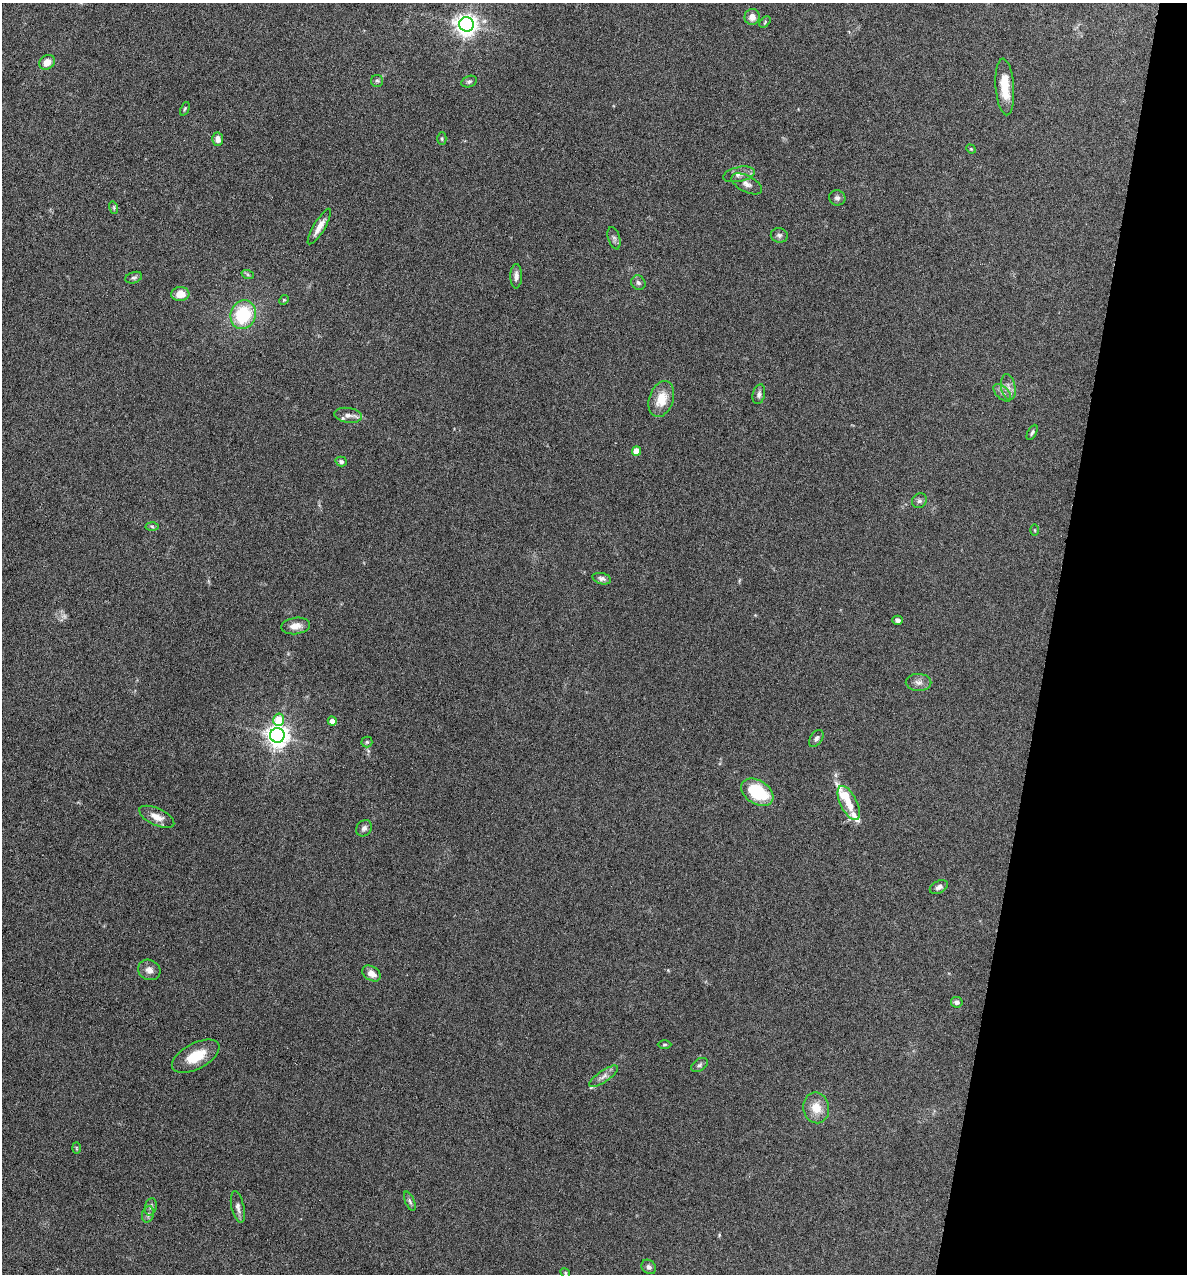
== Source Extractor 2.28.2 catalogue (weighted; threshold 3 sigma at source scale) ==
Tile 8 of 4 x 4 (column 4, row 2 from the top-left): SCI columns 3678-4862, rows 2543-3814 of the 5105 x 5085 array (HDU 1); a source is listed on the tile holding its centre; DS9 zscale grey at full resolution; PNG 1189 x 1276 px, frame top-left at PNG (2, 3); each listed source drawn as its Kron ellipse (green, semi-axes under 4 px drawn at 4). Shown black and unused: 12% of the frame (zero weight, under 4 of 8 exposures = <1% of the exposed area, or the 3 px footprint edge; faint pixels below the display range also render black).
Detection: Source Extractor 2.28.2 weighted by HDU 2 'WHT'; one run over the whole footprint, this tile lists its part. Background 0.207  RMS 0.0064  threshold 0.0261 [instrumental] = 3 sigma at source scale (4.09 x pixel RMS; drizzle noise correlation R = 1.36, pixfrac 0.8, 0.05/0.05 arcsec/px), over >= 5 px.
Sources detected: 70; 1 too faint to see at this stretch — neither listed nor drawn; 4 inside a brighter listed object's ellipse — not listed separately; the other 65 listed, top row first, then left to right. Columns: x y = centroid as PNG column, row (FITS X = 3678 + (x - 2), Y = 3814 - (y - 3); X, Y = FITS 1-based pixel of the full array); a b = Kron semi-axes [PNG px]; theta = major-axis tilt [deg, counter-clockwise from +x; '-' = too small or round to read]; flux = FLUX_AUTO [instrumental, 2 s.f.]
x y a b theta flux
752 17 8 7 - 4.6
765 22 7 4 48 0.79
466 24 7 7 - 420
47 62 8 7 - 6
377 81 6 6 - 1.3
469 82 8 5 15 1.3
1005 87 28 9 -86 12
185 109 7 3 66 0.72
218 139 6 5 - 3.8
442 139 6 4 -90 0.78
971 149 5 4 - 0.56
739 174 16 7 11 3.7
747 184 16 8 -27 3.6
837 198 8 7 - 1.9
114 208 6 4 -73 0.88
319 227 20 5 59 5.7
779 235 8 7 - 1.8
614 238 11 6 -73 1.8
248 275 6 4 -20 0.87
516 276 12 6 89 2.7
134 278 8 5 18 1.3
638 283 7 6 - 1.7
180 294 9 7 4 7.8
284 300 5 4 - 0.67
243 315 14 12 73 32
1008 387 13 7 -79 3.3
1002 393 11 6 -45 2.4
759 394 10 6 76 2
661 399 18 12 71 11
348 415 14 7 -8 3.3
1032 432 8 4 62 1.2
636 451 5 4 - 12
341 462 5 5 - 1.5
919 501 8 7 - 1.5
152 526 6 4 -4 0.98
1035 530 6 4 -89 0.57
602 579 9 5 -14 1.9
897 620 5 4 - 1.7
295 626 14 8 7 4.6
918 682 13 8 -1 3.2
279 720 6 5 - 19
332 721 4 4 - 4.1
277 735 7 7 - 430
816 738 9 6 55 1.7
367 742 5 5 - 0.97
757 792 17 11 -32 29
849 803 18 8 -63 7.6
157 817 19 8 -25 6.1
364 828 9 7 51 2.1
939 887 9 6 29 2.2
149 970 11 10 - 3.7
371 973 10 7 -33 4.8
957 1002 6 5 - 1.7
665 1044 7 3 1 0.77
196 1056 26 13 28 14
700 1065 9 6 35 1.5
604 1076 17 6 35 3.3
816 1108 15 13 -78 9.1
76 1148 6 4 -88 0.66
410 1201 10 4 -66 1.5
151 1207 9 6 76 1.6
238 1207 16 6 -78 2.8
148 1214 8 6 74 1.6
649 1267 8 6 -45 1.9
565 1273 5 4 - 0.71